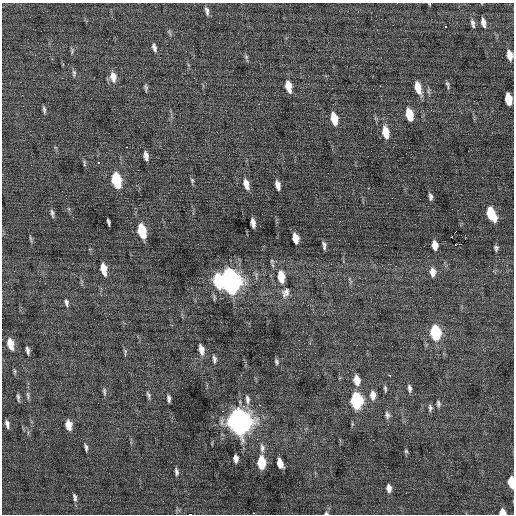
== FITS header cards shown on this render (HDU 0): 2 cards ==
NAXIS1  =                  512 / Axis length
NAXIS2  =                  512 / Axis length

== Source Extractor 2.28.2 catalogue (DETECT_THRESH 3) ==
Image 512 x 512 px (HDU 0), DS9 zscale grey, 1 PNG px = 1 image px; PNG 516 x 516 px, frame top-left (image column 1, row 512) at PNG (2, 3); no overlay
Background 1.32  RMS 0.82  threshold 2.46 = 3 sigma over >= 5 px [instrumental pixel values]
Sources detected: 97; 1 with non-positive FLUX_AUTO (blend fragments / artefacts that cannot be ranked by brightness) is not listed; the other 96 listed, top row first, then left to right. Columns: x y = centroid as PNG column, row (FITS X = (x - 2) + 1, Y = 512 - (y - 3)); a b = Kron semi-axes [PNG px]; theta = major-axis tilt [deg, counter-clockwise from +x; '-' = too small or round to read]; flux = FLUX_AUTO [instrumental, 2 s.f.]
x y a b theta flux
429 4 3 2 - 39
207 11 12 4 -77 190
473 23 11 5 -77 190
483 23 9 5 -78 270
446 27 3 3 - 550
154 48 10 4 -75 190
72 51 9 4 73 93
510 55 9 5 -78 480
246 57 5 5 - 86
74 73 9 5 -89 120
113 77 12 7 -81 500
447 84 7 5 -47 110
288 86 10 5 -77 850
380 86 3 2 - 50
146 88 8 4 -83 110
418 88 12 6 -74 900
508 99 10 5 -80 1100
44 110 7 3 -81 120
409 115 10 6 -78 1400
334 119 11 5 -77 1200
386 132 13 6 -78 1000
127 147 3 2 - 310
146 156 8 4 -80 280
84 163 9 4 -84 87
99 163 3 3 - 110
116 180 11 6 -77 4000
192 180 6 5 - 90
246 184 12 6 -74 460
278 185 9 4 -76 350
430 197 9 4 -83 180
69 209 6 4 -71 69
52 213 10 4 -81 140
491 214 12 7 -66 2000
108 222 7 3 -77 120
253 223 8 4 -82 300
142 231 11 6 -77 2400
456 231 2 2 - 27
465 235 3 2 - 830
451 237 2 2 - 6000
30 238 11 3 -77 91
295 238 9 5 -78 730
461 244 3 2 - 68
324 245 8 3 -84 170
435 245 8 5 -81 530
496 248 6 4 -80 140
272 261 7 5 -47 110
103 269 11 5 -78 800
433 272 10 7 -83 380
281 277 12 7 -81 1200
218 281 12 8 -78 2900
231 281 12 8 -78 38000
285 293 15 10 61 430
214 298 9 3 85 89
66 302 9 5 -76 150
435 333 10 6 -83 4500
10 344 10 6 -77 820
201 349 11 5 -77 430
28 350 7 3 -79 170
125 352 11 2 86 80
214 359 10 5 -81 170
276 362 6 4 -74 110
15 371 8 4 -90 79
390 375 3 3 - 130
357 380 9 6 -82 670
385 388 7 3 -81 100
409 388 9 4 -81 160
104 391 10 4 -82 120
28 395 11 4 -79 140
148 395 9 4 -69 120
373 395 9 6 -87 430
18 397 8 3 -85 120
169 398 7 3 -86 170
247 400 13 6 -82 300
356 401 10 7 -85 6600
438 404 7 4 -83 130
259 405 4 3 - 82
430 408 8 4 -88 140
222 411 3 2 - 91
387 415 9 6 -81 180
240 421 12 9 -84 59000
7 424 7 4 -79 200
69 425 9 5 -79 500
86 447 9 4 -76 130
262 448 13 6 -85 270
406 451 6 4 -45 74
236 459 7 4 -87 310
261 463 9 6 -87 2000
280 463 9 5 -73 540
176 472 8 4 -83 160
511 482 9 5 -84 1200
389 488 8 5 -86 290
75 497 12 4 -73 200
502 512 6 5 - 480
253 513 3 2 - 250
326 513 5 3 - 81
190 514 3 2 - 2000
At the frame edge (FLAGS 8, measured only in part): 7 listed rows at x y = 429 4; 510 55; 511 482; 502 512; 253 513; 326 513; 190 514
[1 non-positive-flux detection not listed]